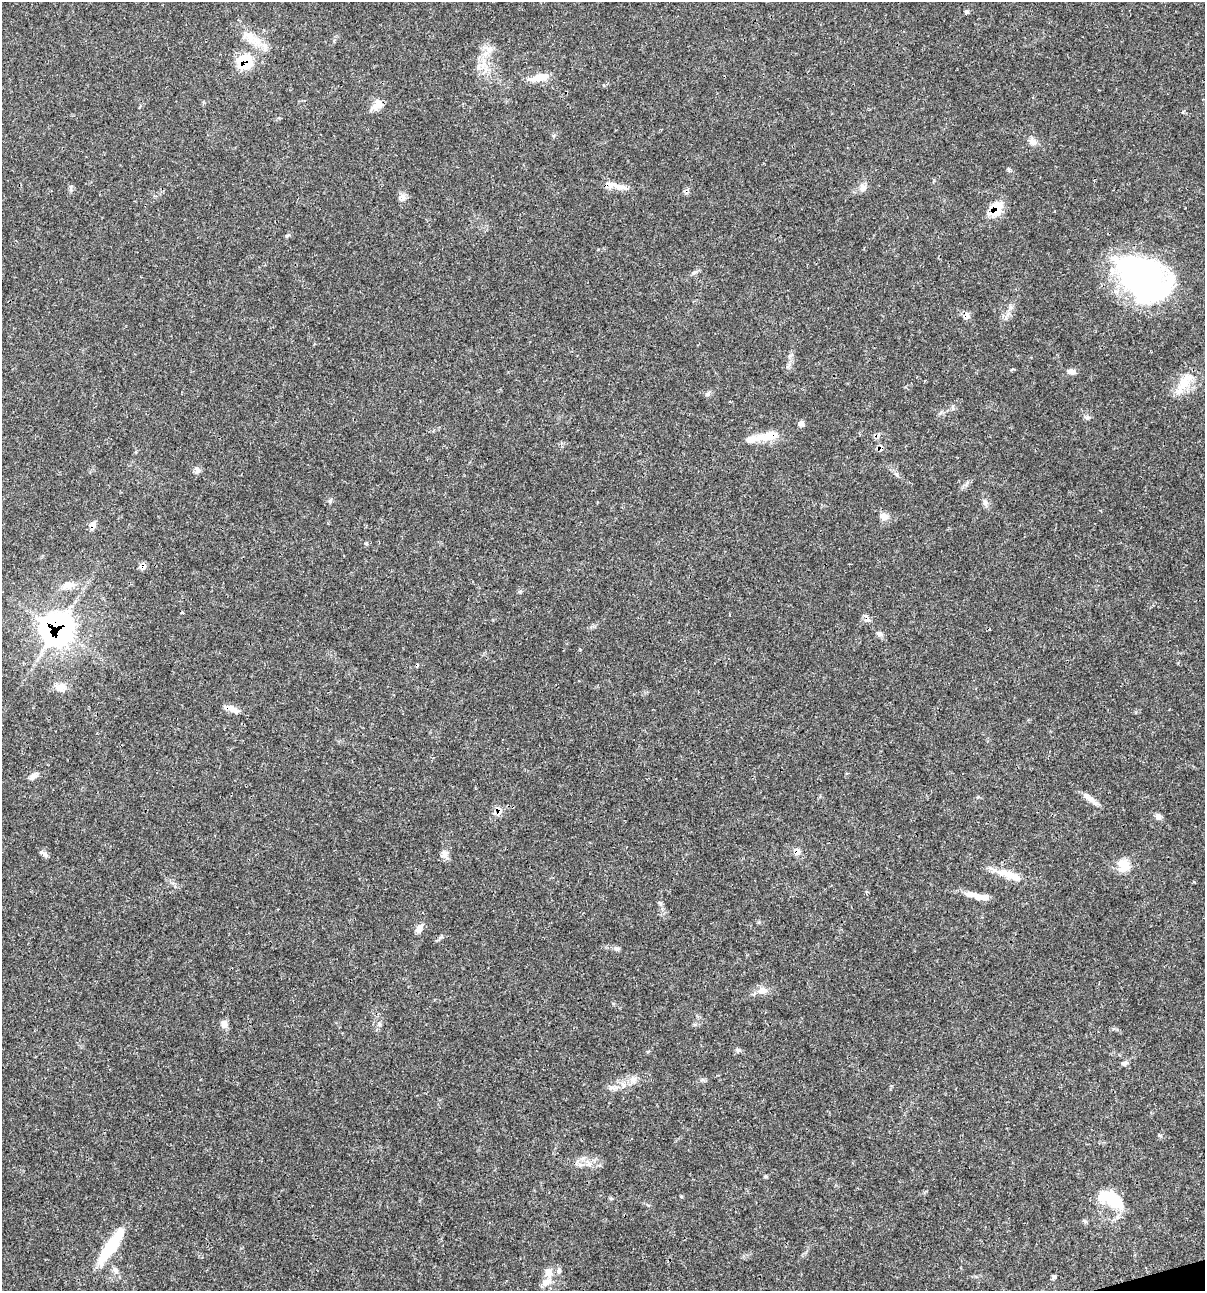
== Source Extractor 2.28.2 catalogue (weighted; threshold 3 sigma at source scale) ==
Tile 6 of 4 x 4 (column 2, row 2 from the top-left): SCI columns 1305-2507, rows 2583-3871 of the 4963 x 5162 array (HDU 1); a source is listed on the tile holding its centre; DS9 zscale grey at full resolution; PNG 1207 x 1293 px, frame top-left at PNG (2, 2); no overlay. Shown black and unused: <1% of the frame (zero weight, under 3 of 4 exposures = <1% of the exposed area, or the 3 px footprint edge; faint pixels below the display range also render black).
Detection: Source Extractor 2.28.2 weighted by HDU 2 'WHT'; one run over the whole footprint, this tile lists its part. Background 0.0314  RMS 0.002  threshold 0.0091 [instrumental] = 3 sigma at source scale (4.5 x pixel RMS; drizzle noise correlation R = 1.50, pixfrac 1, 0.0396/0.0396 arcsec/px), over >= 5 px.
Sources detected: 69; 2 inside a brighter object's white glare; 1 cosmic-ray / hot-pixel residue — not listed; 4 inside a brighter listed object's ellipse — not listed separately; the other 62 listed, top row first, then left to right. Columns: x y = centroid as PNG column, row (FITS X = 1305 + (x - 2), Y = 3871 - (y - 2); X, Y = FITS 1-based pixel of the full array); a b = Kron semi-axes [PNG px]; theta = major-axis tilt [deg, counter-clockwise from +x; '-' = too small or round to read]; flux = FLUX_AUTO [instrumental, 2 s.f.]
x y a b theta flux
967 12 5 5 - 0.34
252 38 36 13 -40 4
490 49 10 8 80 1.3
245 62 19 18 - 5.8
479 66 12 5 73 1.1
540 77 25 8 12 2.9
378 104 14 11 45 1.8
1032 142 12 8 -25 1
619 186 25 7 -16 1.8
863 187 11 9 -75 1.1
402 197 10 9 - 0.96
996 210 18 11 63 4.7
694 273 8 4 45 0.42
1145 279 52 39 -25 54
1072 371 10 7 -13 0.93
1185 381 30 15 52 4.7
707 394 7 5 22 0.48
1087 417 7 4 -19 0.39
801 424 6 6 - 0.92
769 436 34 12 10 3.8
881 448 10 6 -87 0.73
197 470 9 7 -72 0.75
330 501 7 4 46 0.35
985 502 9 6 -63 0.64
884 516 12 10 -33 1.4
93 525 10 7 -81 0.96
143 567 9 7 27 0.83
68 585 16 10 18 2
866 618 12 6 -75 0.74
57 629 20 19 - 72
879 634 9 6 -21 0.58
61 687 14 11 20 1.7
233 709 19 7 -28 1.5
33 776 11 7 45 0.88
1091 799 24 6 -39 1.5
499 811 9 7 -86 1.6
1158 816 10 7 -46 0.71
797 851 9 8 - 1.2
45 854 10 6 -38 0.66
444 854 11 9 56 1.2
1123 866 17 15 88 3.1
1007 874 29 10 -16 3.6
983 897 24 7 -4 2
660 903 7 4 -45 0.37
419 928 13 7 59 1.1
617 948 8 6 -7 0.53
762 991 14 10 7 1.6
224 1024 10 9 - 1.1
379 1024 6 4 -72 0.34
738 1050 7 5 0 0.48
1124 1063 9 6 15 0.55
633 1079 12 9 -69 1.2
611 1088 9 6 17 0.75
589 1164 10 4 -74 0.58
765 1176 6 4 22 0.27
1114 1198 27 18 -33 7.7
1085 1221 6 5 - 0.34
111 1246 47 10 56 10
116 1270 10 7 -51 0.8
559 1271 9 5 83 0.59
1054 1277 7 4 44 0.37
546 1282 13 9 29 1.8
Overlapping masked pixels (flux is a lower limit): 11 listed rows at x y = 245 62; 996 210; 769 436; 881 448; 93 525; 143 567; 866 618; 57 629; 233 709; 499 811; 797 851
Unlisted compact peaks at least as high as the median listed source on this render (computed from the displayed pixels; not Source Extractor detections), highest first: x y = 1009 170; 1183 112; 1159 1135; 366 543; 897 474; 1194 882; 702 1080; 681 1196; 520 592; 286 236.